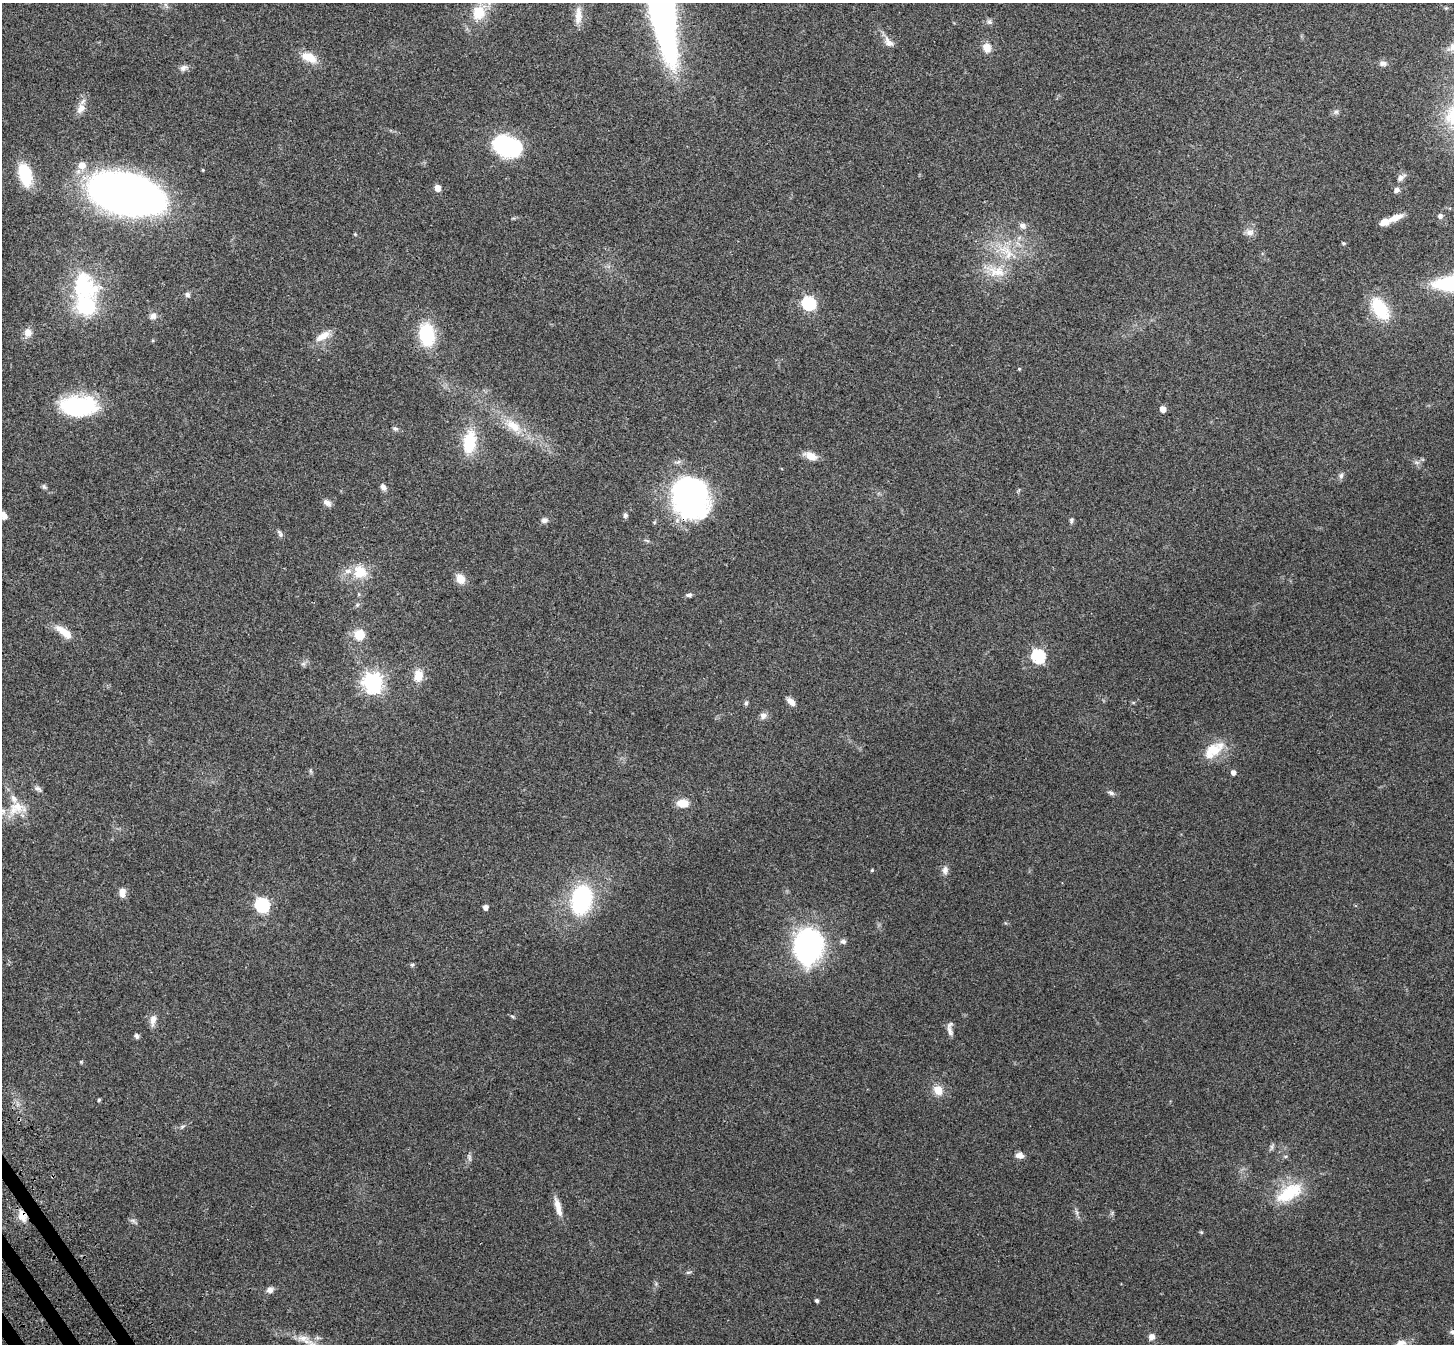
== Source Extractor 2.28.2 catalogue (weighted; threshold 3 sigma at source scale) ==
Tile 7 of 4 x 4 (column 3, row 2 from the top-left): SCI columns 2986-4437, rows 2899-4240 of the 5973 x 5932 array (HDU 1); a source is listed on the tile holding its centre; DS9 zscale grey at full resolution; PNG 1456 x 1346 px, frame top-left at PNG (2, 3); no overlay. Shown black and unused: <1% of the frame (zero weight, under 3 of 4 exposures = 5% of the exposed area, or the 3 px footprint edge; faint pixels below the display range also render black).
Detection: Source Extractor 2.28.2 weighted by HDU 2 'WHT'; one run over the whole footprint, this tile lists its part. Background 0.0835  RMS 0.0064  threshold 0.0287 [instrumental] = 3 sigma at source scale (4.5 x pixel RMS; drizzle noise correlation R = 1.50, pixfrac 1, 0.05/0.05 arcsec/px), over >= 5 px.
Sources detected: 112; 1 inside a brighter object's white glare — not listed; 6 inside a brighter listed object's ellipse — not listed separately; the other 105 listed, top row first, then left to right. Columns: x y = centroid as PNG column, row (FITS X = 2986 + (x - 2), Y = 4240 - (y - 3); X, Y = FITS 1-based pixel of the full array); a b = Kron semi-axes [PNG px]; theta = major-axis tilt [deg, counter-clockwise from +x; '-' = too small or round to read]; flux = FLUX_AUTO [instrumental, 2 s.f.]
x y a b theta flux
166 5 7 4 -71 1.2
662 9 85 18 -80 370
479 13 18 15 70 16
578 16 25 9 86 7.1
989 22 8 7 - 1.7
888 42 17 10 -48 4.6
987 48 12 10 -74 5.6
309 57 20 11 -27 10
1383 63 11 7 -1 2.4
184 68 11 8 22 2.6
81 108 15 10 59 5
1336 112 8 6 2 1.6
508 146 32 21 -18 52
82 165 6 6 - 8
203 170 4 3 - 0.54
25 174 25 13 -76 26
1401 177 12 7 38 2.9
438 188 5 5 - 8.3
1397 190 7 6 - 2.4
126 194 51 28 -14 670
1440 216 7 6 - 1.7
1396 218 20 7 24 7
1023 226 9 8 - 2.7
1249 232 11 9 -7 3.6
355 234 5 4 - 0.58
1343 243 4 4 - 0.97
1007 251 31 12 -26 16
996 271 27 16 -8 15
84 286 41 33 -50 53
187 295 7 6 - 1.7
809 303 6 6 - 110
1380 309 28 16 -56 27
153 316 8 8 - 2.9
28 333 11 9 84 5.3
427 335 20 13 -79 39
323 336 20 8 31 7.6
1019 369 4 3 - 0.71
79 406 37 20 0 61
1163 409 5 4 - 7.4
513 426 25 13 -37 14
395 429 7 5 -20 1.4
469 442 24 13 81 26
810 456 16 8 -24 6.4
1417 462 7 4 17 1.3
1341 476 9 6 87 1.8
44 487 8 5 -37 1.3
383 487 9 6 -53 2.7
690 497 41 34 -72 150
327 503 10 7 -35 3.3
3 515 11 7 -69 3.4
625 515 7 6 - 1.5
544 520 8 7 - 2.4
1071 521 8 5 71 1.2
280 534 11 5 -62 1.7
360 572 19 18 - 15
460 579 11 8 -61 7.5
689 595 8 5 5 1.6
357 605 6 4 46 1.1
64 632 22 8 -38 10
359 635 11 11 - 11
1038 656 6 6 - 100
303 664 7 4 18 1.2
418 675 12 9 83 9.8
373 682 7 7 - 340
791 701 12 7 -43 3.6
746 703 6 5 - 1.2
763 716 10 8 45 2.9
1213 750 20 17 0 15
1233 772 5 4 - 3.2
38 789 11 6 -31 2
1111 793 10 6 -26 1.8
682 803 13 9 -5 8.3
17 808 29 18 11 15
872 870 4 4 - 0.76
945 870 12 8 86 2.9
122 892 10 7 -87 5.1
582 899 26 18 79 73
262 905 6 6 - 120
485 907 4 4 - 3.5
843 942 8 6 -11 1.8
808 947 28 21 82 150
412 965 5 5 - 0.91
512 1016 6 4 -19 0.84
153 1020 14 7 83 4.4
950 1031 16 6 -75 3.2
137 1036 7 5 -66 1.5
81 1062 5 4 - 0.67
938 1090 10 9 - 8.2
99 1100 5 4 - 0.75
182 1127 6 5 - 1.1
1271 1147 9 4 82 1.4
1019 1155 10 7 -5 3.3
469 1157 11 5 -76 1.6
1289 1193 38 18 30 28
558 1207 26 7 -76 6.5
22 1216 15 10 -73 6.9
133 1221 11 5 -28 1.5
1201 1232 5 4 - 0.72
688 1272 8 4 8 1
270 1290 9 7 17 2.8
817 1301 4 3 - 1.5
1452 1332 8 6 -11 1.8
1152 1337 9 8 - 2.8
303 1338 18 9 -6 6.3
1401 1343 15 8 12 3.8
Overlapping masked pixels (flux is a lower limit): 2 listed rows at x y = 690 497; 22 1216
Isophote crosses this tile's border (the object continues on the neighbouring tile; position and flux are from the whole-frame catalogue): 5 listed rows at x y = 662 9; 479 13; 3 515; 1452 1332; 1401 1343